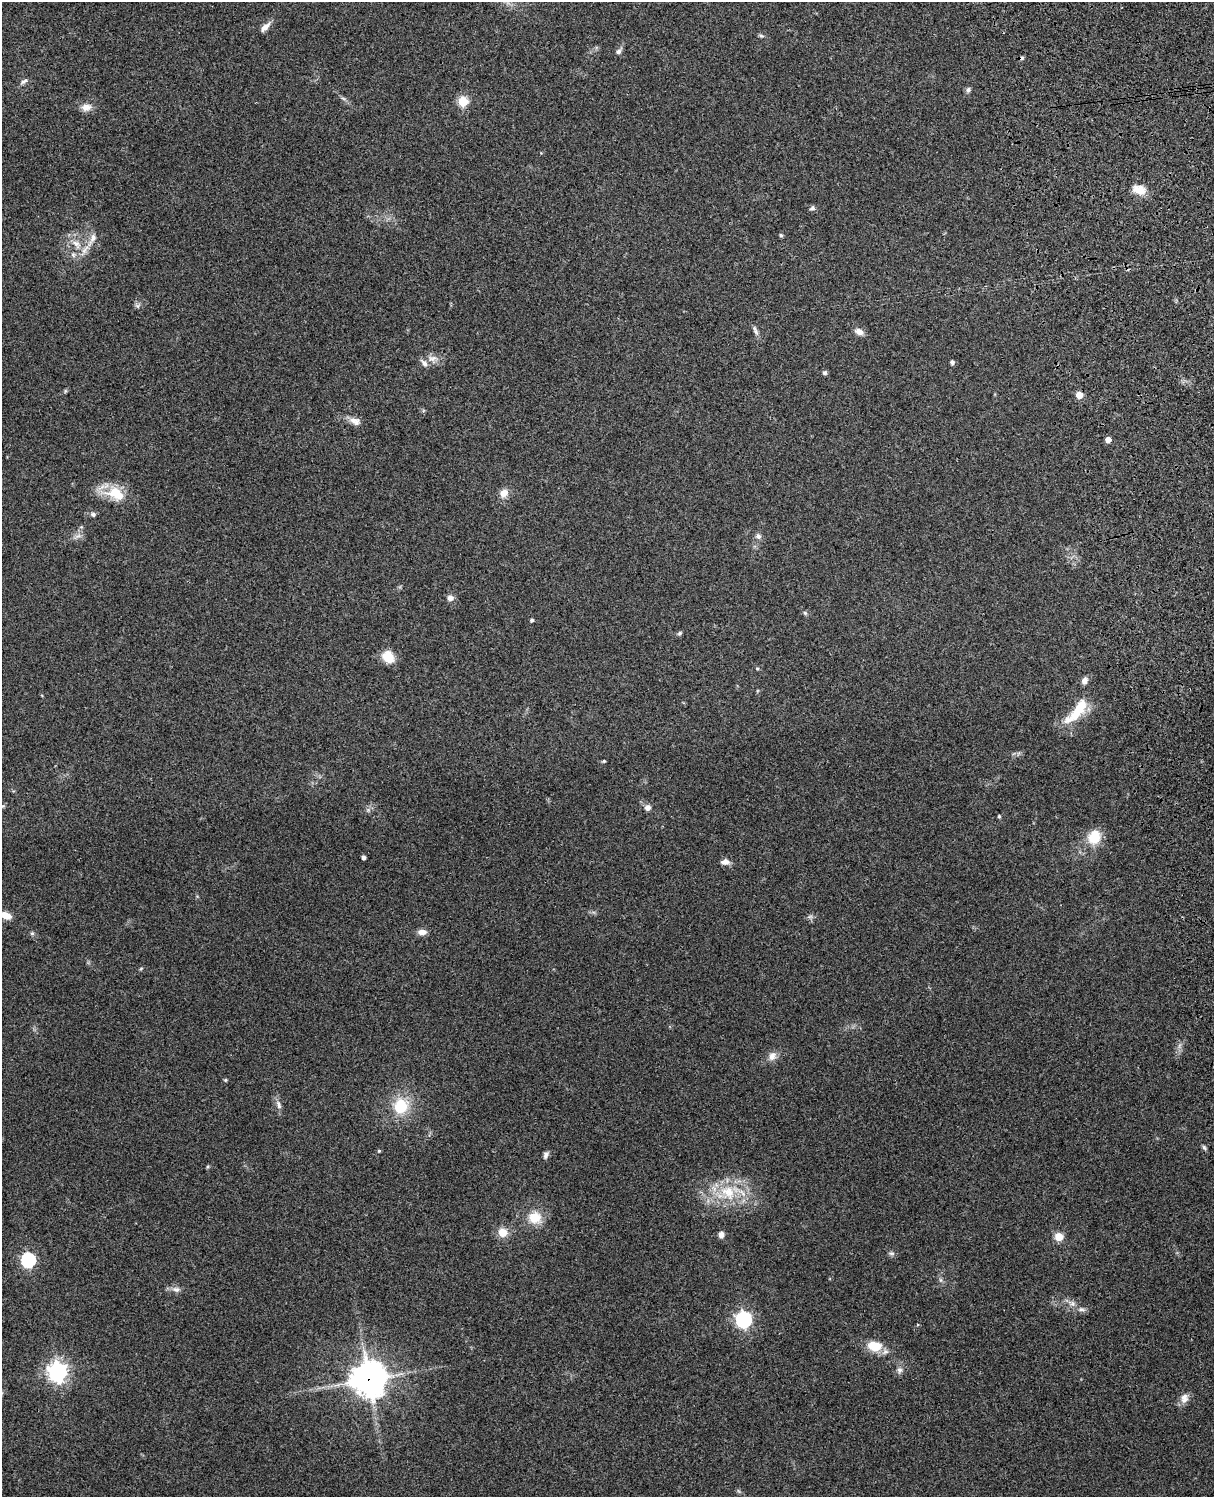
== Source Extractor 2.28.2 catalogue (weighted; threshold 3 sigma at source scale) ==
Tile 6 of 4 x 3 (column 2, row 2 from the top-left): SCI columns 1331-2542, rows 1661-3155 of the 5088 x 4928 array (HDU 1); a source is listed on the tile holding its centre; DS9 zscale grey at full resolution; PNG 1216 x 1499 px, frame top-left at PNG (2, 2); no overlay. Shown black and unused: <1% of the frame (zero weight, under 3 of 4 exposures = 6% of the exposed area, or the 3 px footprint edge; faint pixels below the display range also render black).
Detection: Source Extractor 2.28.2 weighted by HDU 2 'WHT'; one run over the whole footprint, this tile lists its part. Background 0.279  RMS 0.0091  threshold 0.0411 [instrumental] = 3 sigma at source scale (4.5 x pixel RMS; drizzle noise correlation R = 1.50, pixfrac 1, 0.05/0.05 arcsec/px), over >= 5 px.
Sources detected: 77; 1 cosmic-ray / hot-pixel residue — not listed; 2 inside a brighter listed object's ellipse — not listed separately; the other 74 listed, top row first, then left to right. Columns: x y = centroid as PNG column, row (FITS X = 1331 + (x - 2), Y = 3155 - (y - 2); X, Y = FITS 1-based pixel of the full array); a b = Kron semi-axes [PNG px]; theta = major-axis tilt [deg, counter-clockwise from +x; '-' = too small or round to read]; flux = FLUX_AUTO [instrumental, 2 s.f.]
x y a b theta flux
265 27 15 6 45 5.7
761 36 8 4 -20 1.7
618 51 8 6 19 2.7
24 81 13 5 31 2.9
968 90 7 6 - 2.1
343 98 7 4 -19 1.5
463 101 5 5 - 53
86 107 13 10 4 7.2
1139 190 15 10 -20 13
812 208 8 5 3 2.1
781 235 5 4 - 1.2
92 238 21 8 64 9.1
76 244 16 8 -51 10
73 255 7 6 - 2.3
137 306 7 5 -59 2.1
755 330 15 5 -65 3.2
859 332 11 7 -26 4.9
432 358 13 8 3 6.1
952 362 4 4 - 2.8
825 373 6 5 - 2
65 391 6 4 72 1.1
1079 395 5 5 - 15
355 421 15 9 -19 6.2
1108 440 5 4 - 6.7
504 493 10 9 - 7.6
115 494 28 16 -19 26
93 514 7 6 - 2.4
78 536 10 5 22 3.1
758 536 7 6 - 2.8
450 598 8 7 - 4.3
805 613 6 5 - 1.5
532 620 4 3 - 1.9
680 633 7 4 27 1.5
388 657 14 12 -51 15
757 668 5 3 - 0.92
1085 680 9 7 64 4.2
1080 707 49 14 48 27
604 761 4 4 - 0.94
2 806 5 5 - 1.4
647 808 7 7 - 4.1
999 816 4 4 - 1.1
1094 837 15 13 67 21
363 857 4 3 - 2.8
725 862 12 7 -1 4.5
6 915 11 7 -23 9.1
810 917 7 4 19 1.8
422 932 10 6 3 5.8
32 933 6 5 - 1.6
141 968 6 3 21 1
772 1056 12 10 57 6
225 1080 4 4 - 1.2
279 1105 13 6 -69 4
401 1106 21 19 57 30
1204 1147 7 5 -63 1.7
379 1151 4 4 - 1.1
545 1155 9 6 77 2.9
207 1167 5 3 - 1
728 1192 26 19 -39 33
535 1218 16 14 -13 17
503 1233 8 8 - 13
721 1235 7 6 - 4.2
1059 1237 6 6 - 15
891 1253 8 5 -5 2.2
28 1260 6 6 - 160
940 1280 7 4 -89 1.7
176 1289 12 7 -4 4.4
1072 1304 8 7 - 3.6
1082 1309 10 5 -9 3
743 1320 7 6 - 270
874 1346 19 12 -5 17
899 1370 8 7 - 3.2
57 1372 7 7 - 480
369 1379 12 12 - 1400
1184 1398 14 10 72 6.3
Overlapping masked pixels (flux is a lower limit): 1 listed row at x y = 369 1379
Isophote crosses this tile's border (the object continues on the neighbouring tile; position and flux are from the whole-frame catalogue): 2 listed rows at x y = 2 806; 6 915